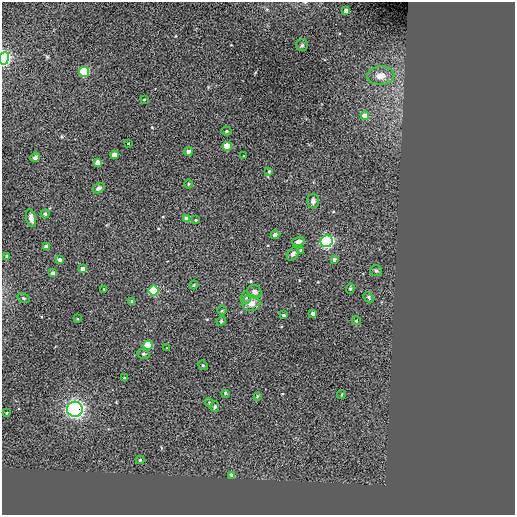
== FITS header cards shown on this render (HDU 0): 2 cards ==
NAXIS1  =                  513 / NUMBER OF ELEMENTS ALONG THIS AXIS
NAXIS2  =                  513 / NUMBER OF ELEMENTS ALONG THIS AXIS

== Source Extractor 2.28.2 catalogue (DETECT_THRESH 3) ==
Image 513 x 513 px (HDU 0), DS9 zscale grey, 1 PNG px = 1 image px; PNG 517 x 517 px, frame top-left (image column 1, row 513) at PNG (2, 2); each listed source drawn as its Kron ellipse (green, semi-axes under 4 px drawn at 4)
Background 0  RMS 44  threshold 132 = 3 sigma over >= 5 px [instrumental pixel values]
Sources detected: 65; all 65 listed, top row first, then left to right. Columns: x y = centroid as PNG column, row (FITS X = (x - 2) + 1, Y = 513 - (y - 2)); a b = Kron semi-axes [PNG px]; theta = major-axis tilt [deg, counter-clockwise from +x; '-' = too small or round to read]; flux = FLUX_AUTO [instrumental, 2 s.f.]
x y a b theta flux
346 11 4 4 - 2.1e+04
302 45 6 6 - 4.4e+03
4 58 6 5 - 7.1e+05
84 72 5 5 - 3.3e+05
381 76 13 9 4 3.0e+04
144 99 3 3 - 2.7e+03
365 116 4 4 - 3.4e+04
226 131 5 4 - 3.5e+03
128 143 3 3 - 2.1e+03
227 146 4 4 - 1.0e+05
189 151 4 4 - 2.0e+04
114 155 4 4 - 2.6e+04
244 156 4 3 - 2.5e+03
35 157 5 4 - 6.6e+03
98 162 4 4 - 4.3e+04
269 171 4 3 - 2.8e+03
188 184 5 3 - 2.6e+03
99 188 6 4 31 7.7e+03
313 201 7 5 -90 9.6e+03
45 214 4 4 - 5.4e+03
31 218 9 5 -77 1.3e+04
187 218 4 3 - 1.6e+04
196 220 3 3 - 3.3e+03
275 235 4 4 - 1.8e+04
298 241 6 4 17 1.0e+04
327 241 6 6 - 7.0e+05
46 247 4 4 - 1.8e+04
300 250 4 2 - 2.4e+03
293 254 8 5 55 7.9e+03
7 256 3 3 - 6.4e+03
60 260 4 3 - 1.2e+04
334 260 3 3 - 1.1e+04
82 269 4 4 - 2.2e+04
376 271 6 5 - 4.2e+03
53 273 4 3 - 1.3e+04
194 285 4 3 - 2.8e+03
350 288 5 4 - 3.7e+03
104 289 3 2 - 2.3e+03
154 290 5 5 - 3.3e+05
255 292 7 6 - 1.1e+04
369 297 6 4 -44 4.6e+03
23 298 6 4 -27 4.5e+03
246 298 6 5 - 5.8e+03
132 301 4 3 - 6.3e+03
251 303 9 8 - 2.4e+04
222 311 5 3 - 2.8e+03
313 313 3 3 - 1.4e+04
283 315 3 3 - 6.0e+03
78 319 4 2 - 2.1e+03
221 321 5 4 - 3.1e+03
356 321 4 4 - 3.6e+03
148 345 4 4 - 1.7e+05
167 348 2 2 - 1.8e+03
143 354 6 4 -19 4.5e+03
203 365 5 4 - 3.3e+03
124 378 3 3 - 2.1e+03
225 393 4 4 - 3.8e+03
341 395 4 3 - 3.4e+03
257 396 4 4 - 2.5e+03
209 402 4 4 - 2.8e+03
215 406 5 4 - 4.4e+03
75 409 8 7 - 1.2e+06
6 413 3 3 - 2.5e+03
140 460 4 4 - 3.5e+03
232 475 4 3 - 1.4e+04
At the frame edge (FLAGS 8, measured only in part): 1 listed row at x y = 4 58